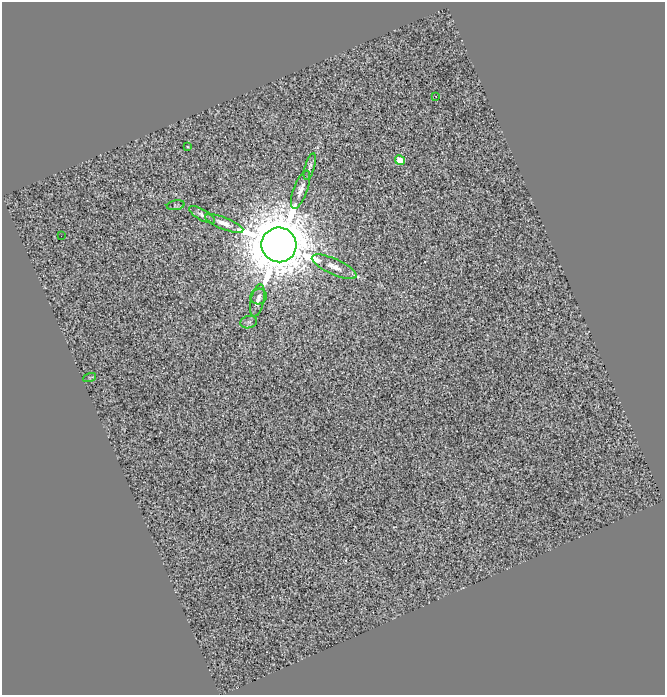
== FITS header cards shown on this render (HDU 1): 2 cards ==
NAXIS1  =                  663
NAXIS2  =                  693

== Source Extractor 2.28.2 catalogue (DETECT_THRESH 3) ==
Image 663 x 693 px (HDU 1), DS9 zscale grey, 1 PNG px = 1 image px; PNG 667 x 697 px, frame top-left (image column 1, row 693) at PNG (2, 2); each listed source drawn as its Kron ellipse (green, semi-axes under 4 px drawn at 4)
Background 0.401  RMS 2.1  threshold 6.33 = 3 sigma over >= 5 px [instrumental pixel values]
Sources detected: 15; all 15 listed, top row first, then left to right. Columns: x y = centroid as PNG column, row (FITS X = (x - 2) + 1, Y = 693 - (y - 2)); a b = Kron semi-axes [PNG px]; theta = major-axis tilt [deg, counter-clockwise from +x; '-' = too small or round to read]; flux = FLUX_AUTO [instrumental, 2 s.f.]
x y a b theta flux
436 96 2 2 - 7.7e+01
187 147 3 2 - 1.3e+02
400 160 5 4 - 5.8e+03
310 167 14 5 74 5.2e+02
300 190 20 7 69 1.1e+03
176 205 9 5 9 1.9e+02
202 215 14 5 -30 5.9e+02
224 223 20 6 -21 1.4e+03
61 236 2 2 - 6.4e+01
279 245 17 17 - 1.6e+06
334 267 24 8 -24 1.8e+03
259 297 8 7 - 5.4e+02
257 300 16 6 77 9.5e+02
249 322 8 6 16 3.9e+02
89 378 7 4 18 1.7e+02